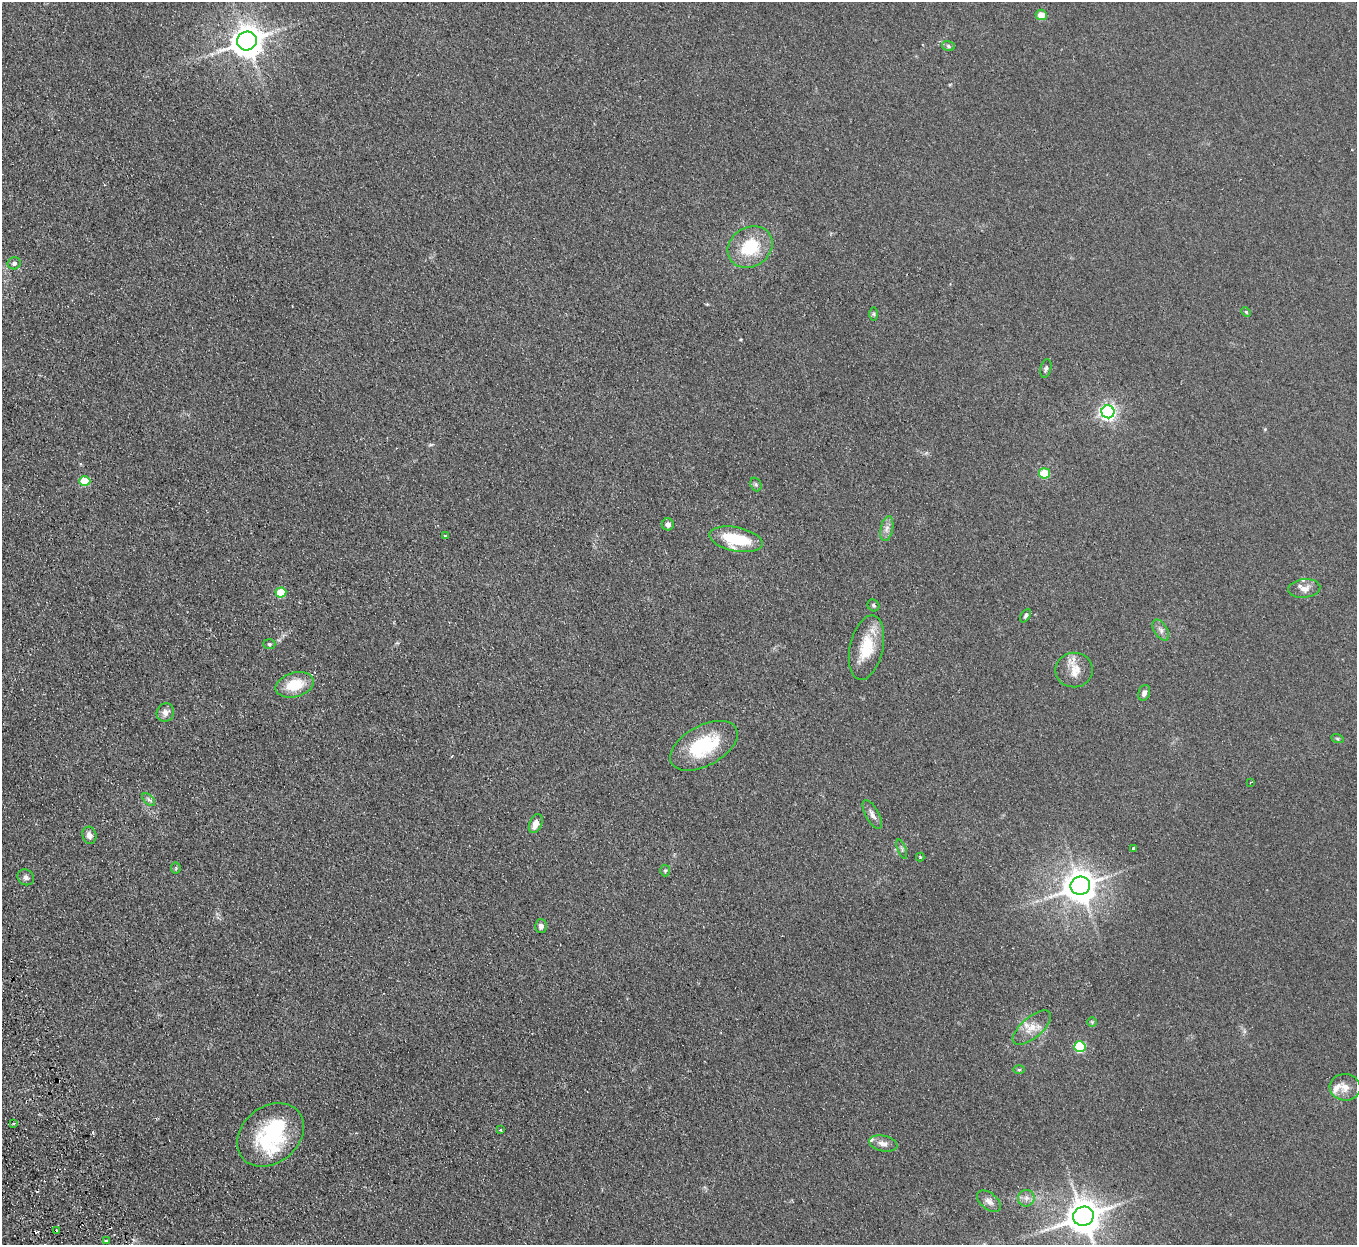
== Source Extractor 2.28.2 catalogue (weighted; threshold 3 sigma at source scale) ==
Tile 7 of 4 x 4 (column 3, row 2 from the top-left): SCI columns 2767-4121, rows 2664-3906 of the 5532 x 5451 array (HDU 1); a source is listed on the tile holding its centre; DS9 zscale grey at full resolution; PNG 1359 x 1247 px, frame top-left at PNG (2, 2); each listed source drawn as its Kron ellipse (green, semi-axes under 4 px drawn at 4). Shown black and unused: <1% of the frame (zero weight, under 2 of 3 exposures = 3% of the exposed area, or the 3 px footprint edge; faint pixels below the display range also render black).
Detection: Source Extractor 2.28.2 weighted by HDU 2 'WHT'; one run over the whole footprint, this tile lists its part. Background 0.103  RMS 0.011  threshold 0.0513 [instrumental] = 3 sigma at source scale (4.5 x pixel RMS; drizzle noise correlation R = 1.50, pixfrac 1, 0.05/0.05 arcsec/px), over >= 5 px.
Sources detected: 64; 1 inside a brighter object's white glare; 3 cosmic-ray / hot-pixel residue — neither listed nor drawn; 4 inside a brighter listed object's ellipse — not listed separately; the other 56 listed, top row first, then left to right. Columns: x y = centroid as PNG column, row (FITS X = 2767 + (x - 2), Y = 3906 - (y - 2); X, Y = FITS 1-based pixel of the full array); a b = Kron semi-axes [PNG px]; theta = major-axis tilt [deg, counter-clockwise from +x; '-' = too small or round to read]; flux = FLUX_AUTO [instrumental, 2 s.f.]
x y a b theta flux
1041 15 5 5 - 16
247 41 10 9 - 1700
948 46 6 5 - 2.1
750 247 23 19 33 49
14 263 6 6 - 3.6
1246 312 5 4 - 1.4
874 314 6 4 -90 1.7
1046 368 9 5 76 2.5
1108 412 6 6 - 360
1044 473 5 5 - 42
85 481 5 5 - 40
756 484 7 5 -69 2.1
668 524 6 6 - 4.7
887 529 12 6 78 5.3
445 535 3 3 - 2.3
736 539 27 12 -12 54
1304 588 16 9 6 8.2
281 592 5 5 - 45
873 605 6 5 - 2
1025 616 7 4 63 2
1161 630 11 6 -57 4.7
269 644 6 5 - 1.9
866 648 33 16 77 38
1074 670 18 17 - 16
295 685 19 12 15 31
1144 693 8 5 68 4.5
165 712 9 8 - 6
1337 738 6 4 -19 1.5
704 746 37 20 28 67
1251 782 2 2 - 1.1
149 799 8 4 -44 2.7
872 814 16 6 -61 5.6
536 824 10 6 65 8.9
89 835 9 7 -74 5.7
1133 848 3 3 - 2.8
902 849 10 4 -69 2.2
920 857 4 4 - 1.1
176 868 5 5 - 1.4
665 870 6 5 - 1.6
26 877 8 7 - 3.6
1080 886 9 9 - 1700
541 926 7 6 - 3.8
1092 1022 5 5 - 1.3
1032 1027 23 10 40 14
1080 1047 5 5 - 88
1019 1070 6 4 -1 1.4
1345 1087 15 13 -7 11
14 1123 3 3 - 2.9
501 1130 3 3 - 2.4
270 1135 36 28 40 91
883 1143 14 7 -13 6.7
1026 1198 8 8 - 5.5
989 1201 14 8 -39 6.6
1083 1216 10 9 - 2400
56 1230 3 3 - 2.1
106 1241 3 3 - 1.3